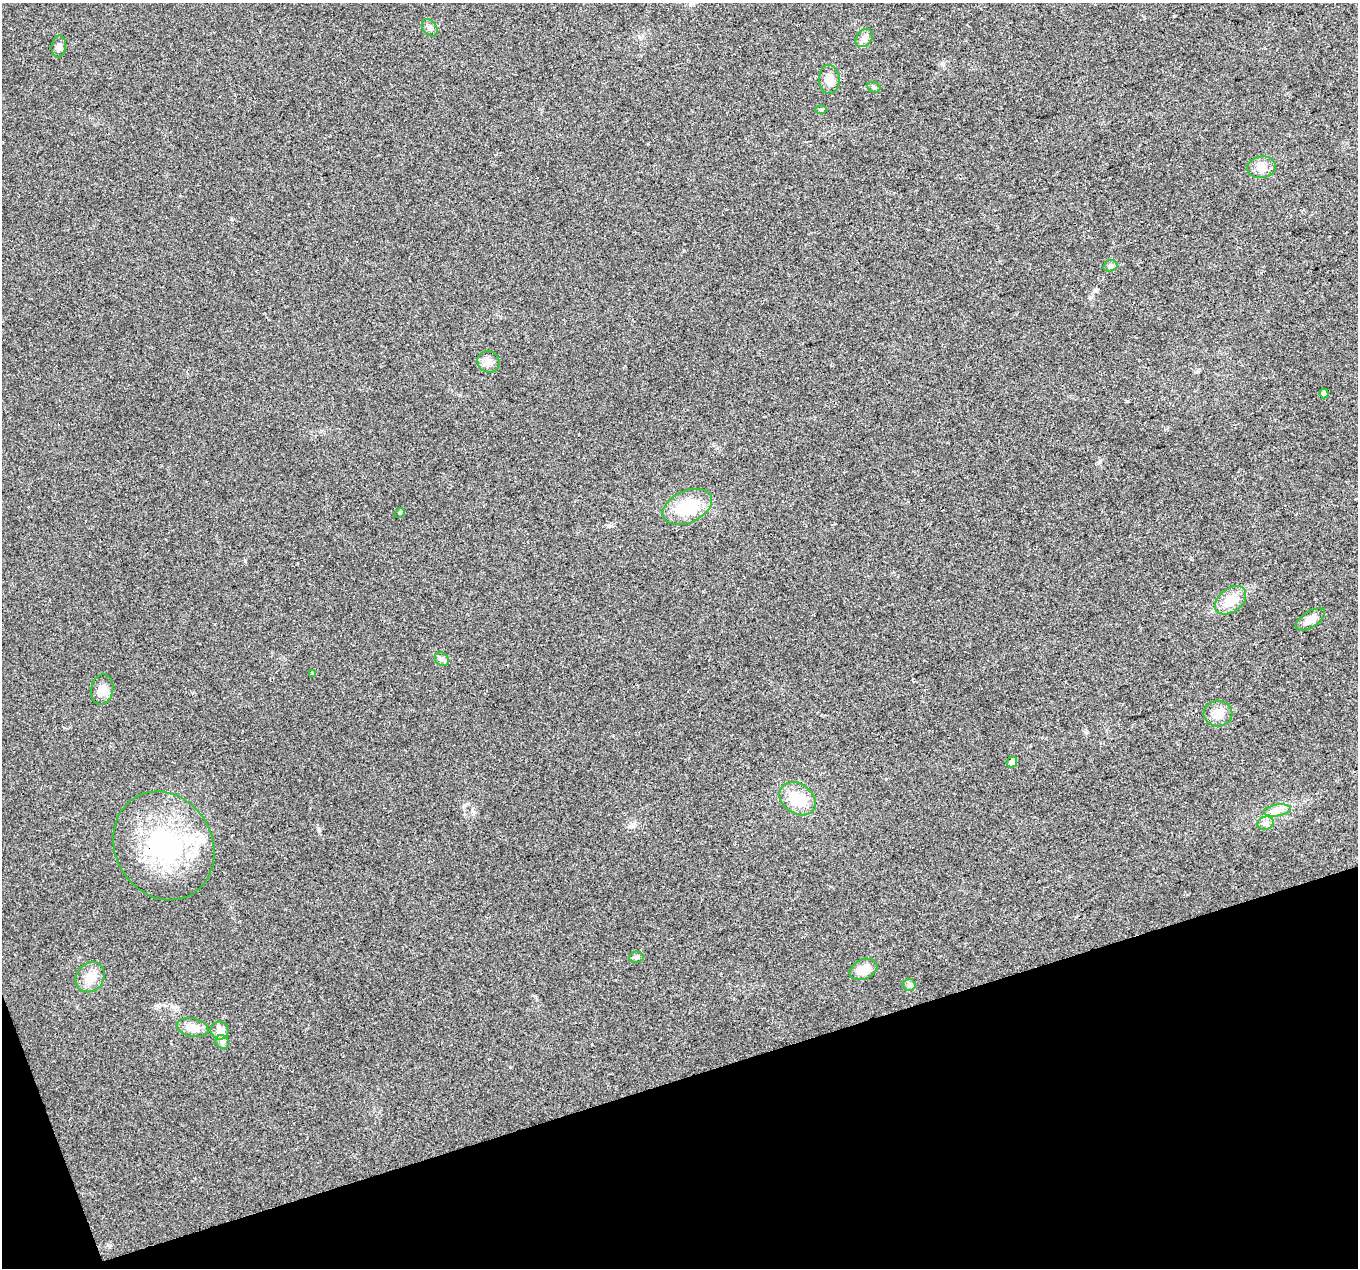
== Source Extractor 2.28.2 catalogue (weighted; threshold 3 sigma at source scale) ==
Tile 14 of 4 x 4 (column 2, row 4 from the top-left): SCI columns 1357-2712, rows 68-1333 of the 5425 x 5251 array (HDU 1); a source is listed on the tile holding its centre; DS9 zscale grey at full resolution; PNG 1360 x 1270 px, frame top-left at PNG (2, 3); each listed source drawn as its Kron ellipse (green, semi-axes under 4 px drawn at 4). Shown black and unused: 16% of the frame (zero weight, under 2 of 3 exposures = <1% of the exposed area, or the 3 px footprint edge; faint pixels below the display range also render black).
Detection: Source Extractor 2.28.2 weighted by HDU 2 'WHT'; one run over the whole footprint, this tile lists its part. Background 0.0515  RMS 0.0069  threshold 0.0311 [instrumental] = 3 sigma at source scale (4.5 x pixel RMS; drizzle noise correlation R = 1.50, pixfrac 1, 0.0396/0.0396 arcsec/px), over >= 5 px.
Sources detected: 33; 1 cosmic-ray / hot-pixel residue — neither listed nor drawn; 2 inside a brighter listed object's ellipse — not listed separately; the other 30 listed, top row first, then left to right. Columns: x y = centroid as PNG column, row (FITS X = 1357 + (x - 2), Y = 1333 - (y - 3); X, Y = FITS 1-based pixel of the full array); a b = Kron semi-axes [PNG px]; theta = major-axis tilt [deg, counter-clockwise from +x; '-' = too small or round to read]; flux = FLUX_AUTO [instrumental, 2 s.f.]
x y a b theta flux
430 28 9 6 -51 2.2
864 38 10 7 49 3
59 47 11 7 83 3.1
829 79 14 10 -88 7.1
874 87 7 5 -22 1.2
821 109 6 4 1 0.87
1261 167 14 11 5 6.1
1110 266 7 5 17 1.5
489 362 11 10 - 4.5
1324 393 5 4 - 3.6
687 507 26 16 24 28
400 513 5 4 - 0.81
1231 600 17 11 38 14
1310 619 16 8 32 5.7
442 659 7 6 - 1.9
312 674 3 3 - 1.2
102 689 15 11 78 7.1
1218 713 14 13 - 8.3
1012 762 6 5 - 4.1
798 799 20 15 -34 22
1277 810 14 6 8 4.2
1266 823 8 6 14 2.4
164 846 56 48 -60 100
636 957 7 5 7 1.8
863 969 14 9 24 9.7
90 977 16 13 49 9.8
909 985 6 6 - 1.7
192 1028 16 9 -13 8.9
220 1031 9 9 - 6.3
222 1042 7 6 - 2.1
Overlapping masked pixels (flux is a lower limit): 1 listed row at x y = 164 846
Unlisted compact peaks at least as high as the median listed source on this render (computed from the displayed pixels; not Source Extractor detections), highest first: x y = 1099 462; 319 830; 245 561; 510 1067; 1127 401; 609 525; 157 1005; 1089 297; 231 219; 632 824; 1096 290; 1086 733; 886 779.